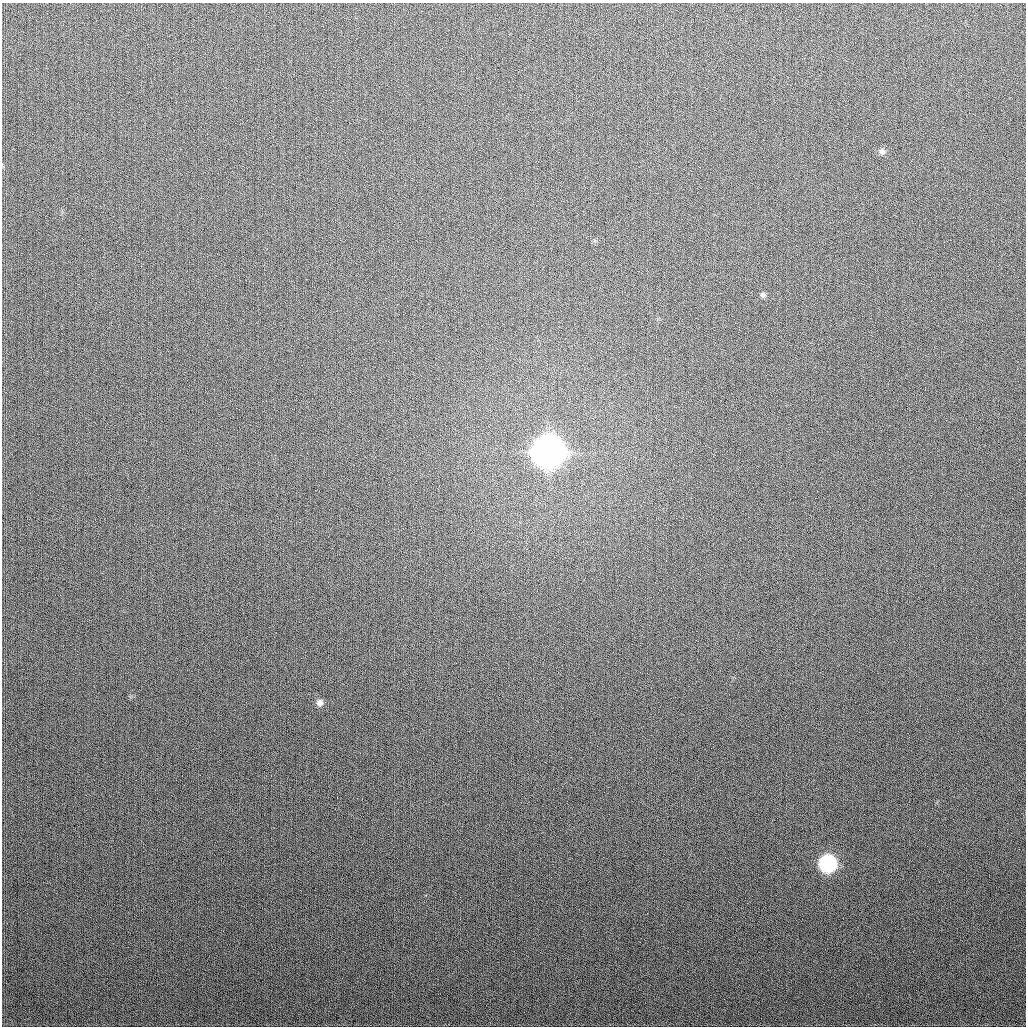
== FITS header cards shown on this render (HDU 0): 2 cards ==
NAXIS1  =                 1024
NAXIS2  =                 1024

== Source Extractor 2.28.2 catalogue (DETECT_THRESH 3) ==
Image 1024 x 1024 px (HDU 0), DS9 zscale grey, 1 PNG px = 1 image px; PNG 1028 x 1028 px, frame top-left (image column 1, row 1024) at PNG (2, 3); no overlay
Background 287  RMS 11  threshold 33.6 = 3 sigma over >= 5 px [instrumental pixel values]
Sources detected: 5; all 5 listed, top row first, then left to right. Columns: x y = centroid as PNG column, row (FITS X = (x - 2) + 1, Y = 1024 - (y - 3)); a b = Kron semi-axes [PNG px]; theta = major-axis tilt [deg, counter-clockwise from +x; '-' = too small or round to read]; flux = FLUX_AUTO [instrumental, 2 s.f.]
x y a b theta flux
882 151 9 8 - 2.8e+03
763 295 7 6 - 1.6e+03
548 452 12 12 - 1.9e+06
320 703 9 8 - 3.2e+03
828 864 10 10 - 1.3e+05